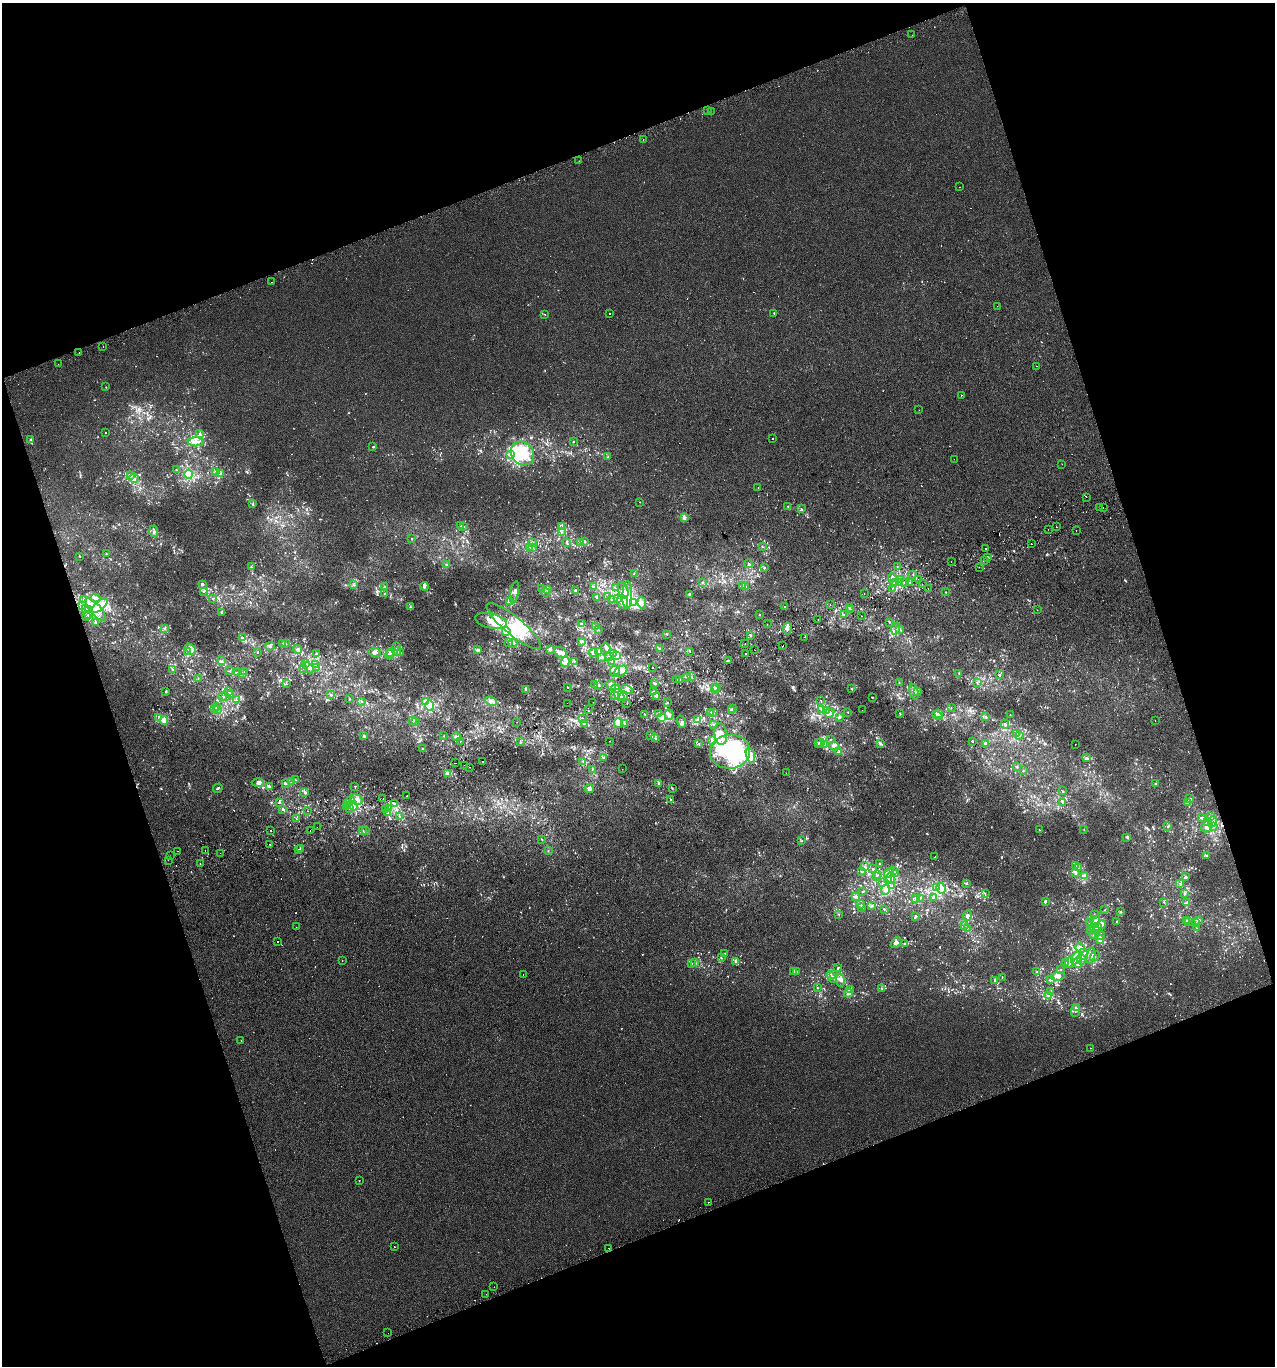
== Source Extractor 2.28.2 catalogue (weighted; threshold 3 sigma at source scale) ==
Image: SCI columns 87-5175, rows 43-5496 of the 5313 x 5536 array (HDU 1 of 3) = the unmasked area's bounding box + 8 px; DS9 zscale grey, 4 x 4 block average (1 PNG px = mean of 4 x 4 image px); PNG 1277 x 1368 px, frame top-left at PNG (2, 3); each listed source drawn as its Kron ellipse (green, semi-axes under 4 px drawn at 4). Shown black and unused: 39% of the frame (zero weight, under 2 of 3 exposures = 2% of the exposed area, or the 3 px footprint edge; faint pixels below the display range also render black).
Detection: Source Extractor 2.28.2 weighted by HDU 2 'WHT'. Background 3.90e-04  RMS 0.0036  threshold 0.0164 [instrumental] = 3 sigma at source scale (4.5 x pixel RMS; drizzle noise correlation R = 1.50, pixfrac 1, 0.0396/0.0396 arcsec/px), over >= 5 px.
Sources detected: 1854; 27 too faint to see at this stretch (4 x 4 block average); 25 inside a brighter object's white glare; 44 cosmic-ray / hot-pixel residue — neither listed nor drawn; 120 coinciding with a brighter row at this scale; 214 inside a brighter listed object's ellipse — not listed separately; of the other 1424, all 500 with FLUX_AUTO >= 1.19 (the completeness limit of this list) listed and drawn (924 fainter detections not listed), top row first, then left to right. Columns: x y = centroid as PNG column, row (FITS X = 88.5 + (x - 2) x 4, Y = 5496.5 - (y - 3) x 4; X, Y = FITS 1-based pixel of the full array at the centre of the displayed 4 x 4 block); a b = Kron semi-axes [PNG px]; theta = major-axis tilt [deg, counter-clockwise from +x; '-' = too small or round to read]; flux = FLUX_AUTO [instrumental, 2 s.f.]
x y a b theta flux
912 35 2 2 - 4.2
707 110 2 2 - 5.8
711 112 2 2 - 1.6
643 139 2 2 - 2.9
579 161 2 2 - 1.4
959 187 2 2 - 1.2
272 282 2 2 - 1.6
997 306 2 2 - 4.6
610 313 2 2 - 1.5
774 313 3 2 - 1.4
545 314 2 2 - 1.2
103 347 2 2 - 1.4
79 353 2 2 - 2.2
58 364 2 2 - 1.5
1036 366 2 2 - 1.8
106 387 2 2 - 1.6
961 395 2 2 - 7.6
919 410 2 2 - 1.4
106 432 2 2 - 1.3
200 434 2 2 - 1.7
772 438 2 2 - 32
30 439 2 2 - 2.5
196 442 8 4 -1 11
573 442 2 2 - 3.1
373 447 2 2 - 1.8
522 454 13 10 -46 67
510 455 4 3 - 4.5
608 457 2 2 - 1.6
954 459 2 2 - 1.3
1062 464 2 2 - 1.3
176 470 2 2 - 1.3
216 471 2 2 - 1.3
189 474 4 4 - 32
220 474 3 2 - 5.1
131 475 3 2 - 2.5
134 478 4 3 - 5.9
758 488 2 2 - 3.7
1086 497 2 2 - 1.5
640 502 2 2 - 1.3
253 504 2 2 - 1.4
788 506 2 2 - 1.2
1100 508 2 2 - 3.6
1103 508 2 2 - 1.6
801 509 3 2 - 1.9
684 517 3 3 - 8.1
460 526 2 2 - 1.3
464 526 2 2 - 1.2
561 526 4 3 - 6.6
1056 527 2 2 - 1.3
1048 529 2 2 - 2.2
154 531 6 2 -86 4.5
561 531 3 2 - 2.3
1076 531 2 2 - 1.8
412 539 2 2 - 1.3
584 541 3 3 - 4.1
567 542 2 2 - 1.9
581 542 3 2 - 2.5
532 543 2 2 - 3.8
1031 544 2 2 - 3.6
529 547 3 2 - 1.7
533 547 2 2 - 2
762 547 2 2 - 1.5
986 548 2 2 - 2.5
106 554 3 2 - 1.4
79 556 2 2 - 1.6
987 558 2 2 - 1.3
984 560 2 2 - 3.6
951 562 2 2 - 2.2
749 564 4 3 - 2.7
446 565 2 2 - 5.7
251 567 4 2 - 2.1
897 567 2 2 - 1.7
979 567 2 2 - 1.2
765 568 3 2 - 1.5
634 573 2 2 - 1.2
913 574 2 2 - 1.4
892 577 4 2 - 5.5
918 579 2 2 - 2.5
900 580 2 2 - 12
702 582 2 2 - 1.3
895 582 3 2 - 3.2
904 582 2 2 - 1.2
900 583 4 3 - 6.8
909 583 2 2 - 2.6
202 584 3 2 - 4.2
894 584 4 2 - 2.7
922 584 2 2 - 14
353 585 3 2 - 1.8
742 585 2 2 - 1.9
424 586 4 3 - 4.2
593 586 4 2 - 2.9
385 587 3 2 - 2.2
615 587 3 2 - 2.8
746 587 3 2 - 1.4
892 588 2 2 - 1.6
541 589 2 2 - 2.5
548 589 3 2 - 6.6
928 589 2 2 - 2.5
575 590 3 2 - 2
623 590 9 5 -74 11
203 592 2 2 - 1.3
514 592 11 3 79 7
545 592 5 2 - 2.5
946 592 2 2 - 1.2
864 593 2 2 - 1.7
384 594 3 2 - 1.8
690 594 3 2 - 3.6
627 595 14 5 88 22
597 597 2 2 - 7.2
608 597 3 2 - 1.9
95 598 5 4 - 7.7
84 599 3 2 - 3
212 599 2 2 - 1.2
612 599 2 2 - 1.6
617 599 3 2 - 1.8
510 601 4 3 - 6.6
623 602 7 5 -75 17
634 603 4 3 - 70
642 603 5 2 - 5.3
830 604 2 2 - 14
82 606 2 2 - 1.3
100 606 10 4 40 20
784 606 2 2 - 2
410 607 2 2 - 1.7
849 607 2 2 - 2.4
86 609 2 2 - 1.4
89 609 2 2 - 1.4
95 609 14 5 -49 29
851 609 2 2 - 1.3
1037 610 2 2 - 1.2
221 613 3 2 - 1.5
843 614 2 2 - 1.4
89 615 3 2 - 4.4
759 615 2 2 - 1.3
861 616 2 2 - 4.5
86 617 2 2 - 1.7
818 620 2 2 - 1.3
491 621 16 7 -12 33
889 622 2 2 - 1.4
96 623 2 2 - 2.1
581 623 3 3 - 3.3
767 624 2 2 - 2.7
514 626 34 9 -39 66
596 627 2 2 - 1.5
165 629 3 2 - 2.3
787 629 6 3 83 6.8
896 629 6 2 73 5.7
899 629 2 2 - 1.3
598 630 3 2 - 1.8
506 632 4 3 - 5.9
667 634 2 2 - 1.4
750 635 3 2 - 2.2
804 637 2 2 - 5
243 638 3 2 - 2.2
509 642 2 2 - 1.6
581 642 2 2 - 6.9
513 643 4 2 - 4.6
283 644 3 2 - 2.5
286 644 2 2 - 1.4
745 644 2 2 - 1.4
270 646 5 3 - 4.2
783 646 2 2 - 2.5
397 647 2 2 - 1.6
606 648 5 4 - 6.4
190 649 6 4 -47 12
297 649 4 3 - 6
550 649 3 2 - 5.2
659 649 3 2 - 1.4
478 650 4 3 - 4.1
755 650 2 2 - 1.5
187 651 2 2 - 2.1
397 651 3 2 - 3.2
598 651 3 2 - 3.2
690 651 2 2 - 1.2
375 652 6 3 -9 8.3
391 652 3 3 - 6.6
257 653 2 2 - 1.2
400 653 3 2 - 2.3
561 653 7 5 -37 12
593 653 4 4 - 5.6
614 653 2 2 - 130
317 654 3 2 - 2.5
746 654 2 2 - 1.9
389 655 4 2 - 4.9
616 656 3 2 - 2.4
602 657 4 3 - 3.6
609 657 3 2 - 3.6
222 661 2 2 - 1.5
574 661 2 2 - 1.4
612 661 2 2 - 1.9
728 661 3 2 - 2.1
565 662 5 4 - 14
305 663 3 2 - 2
315 665 2 2 - 4.2
304 668 2 2 - 1.5
309 668 6 4 -56 7.4
317 668 3 2 - 1.3
652 668 2 2 - 1.3
172 669 2 2 - 1.6
230 671 2 2 - 1.4
615 671 5 5 - 9.1
621 671 7 5 34 11
244 672 4 2 - 1.5
237 673 2 2 - 1.3
243 673 3 2 - 2.7
959 673 3 2 - 2
999 675 3 2 - 1.8
687 677 2 2 - 1.3
692 677 2 2 - 2.6
198 679 2 2 - 1.4
677 679 2 2 - 1.6
679 680 2 2 - 2.3
899 682 3 2 - 1.3
977 682 2 2 - 1.2
655 683 2 2 - 1.4
286 684 2 2 - 1.3
595 685 3 2 - 4.6
599 685 3 2 - 1.6
611 685 5 4 - 8
567 687 2 2 - 1.3
717 688 3 2 - 2.1
526 689 2 2 - 2.1
616 689 4 3 - 10
627 689 6 4 -18 8.7
715 689 4 2 - 2.1
852 689 2 2 - 1.8
165 691 2 2 - 1.6
229 692 2 2 - 2.2
654 692 2 2 - 2.3
914 692 8 2 -75 4.7
918 692 3 2 - 2.9
230 695 3 2 - 8.6
331 695 3 2 - 3.6
615 695 2 2 - 3
619 695 7 3 -52 9.9
225 696 2 2 - 1.7
624 696 4 2 - 4.2
656 696 2 2 - 1.8
222 697 2 2 - 3
872 697 2 2 - 1.2
349 699 2 2 - 1.5
236 700 2 2 - 2.3
821 700 2 2 - 2.8
361 701 2 2 - 1.2
425 701 3 3 - 5.2
491 701 6 4 -27 8.4
593 702 2 2 - 1.4
567 703 2 2 - 2.1
667 703 2 2 - 1.4
627 704 2 2 - 7.4
430 706 5 4 - 11
217 707 2 2 - 1.8
214 708 3 2 - 3.1
733 708 2 2 - 3.2
951 708 2 2 - 1.3
821 709 4 2 - 2.2
217 710 2 2 - 1.9
588 710 2 2 - 3.9
862 710 2 2 - 1.6
732 711 2 2 - 1.4
826 711 3 2 - 1.5
848 712 2 2 - 1.2
658 713 3 2 - 2.1
711 713 4 2 - 2.9
713 713 2 2 - 1.5
830 713 5 3 - 5.5
900 713 2 2 - 1.4
939 713 3 2 - 9
645 715 2 2 - 1.3
669 715 5 3 - 5.3
937 715 6 4 -32 8.8
1010 715 2 2 - 1.5
985 716 2 2 - 1.3
159 717 3 2 - 5.1
839 717 3 2 - 3.8
582 718 3 2 - 2.1
662 718 4 3 - 9.5
164 720 4 3 - 16
412 720 4 3 - 8.3
697 720 3 2 - 2.8
1155 720 2 2 - 1.6
415 721 2 2 - 1.3
517 722 2 2 - 2.1
681 722 6 2 -73 5.9
619 723 5 4 - 29
585 724 2 2 - 1.2
624 724 3 2 - 1.7
714 724 2 2 - 1.9
1005 724 4 2 - 3.4
721 734 11 6 -84 14
1017 734 3 2 - 7.4
1019 735 2 2 - 1.5
364 736 2 2 - 3.4
444 736 2 2 - 1.3
651 736 3 2 - 3.7
456 737 4 3 - 4.3
655 738 4 2 - 2.8
713 740 2 2 - 1.4
831 740 2 2 - 1.3
460 741 2 2 - 2.9
610 741 2 2 - 1.9
972 741 2 2 - 1.3
520 742 2 2 - 1.6
820 742 3 2 - 2
818 743 3 2 - 2.1
986 743 2 2 - 5.6
699 744 2 2 - 1.4
825 744 3 2 - 3
880 744 3 2 - 2.4
1075 744 2 2 - 2
834 746 5 3 - 7.8
422 748 3 2 - 1.5
839 751 2 2 - 1.3
730 752 20 17 7 120
750 755 7 4 -72 11
604 758 2 2 - 2.4
1086 758 3 2 - 2.6
482 761 2 2 - 2.9
583 761 2 2 - 1.9
455 763 2 2 - 3.3
465 765 2 2 - 2
469 767 2 2 - 3.1
1017 767 2 2 - 2.4
592 769 2 2 - 1.4
622 769 2 2 - 1.4
1023 771 2 2 - 1.2
447 773 4 3 - 6.8
786 773 2 2 - 1.4
295 779 2 2 - 2.4
291 782 4 2 - 1.5
258 783 6 4 -2 9.3
285 783 3 2 - 3
659 783 3 2 - 2.5
1156 783 2 2 - 2.1
269 786 3 2 - 2.6
354 786 2 2 - 1.3
218 788 5 2 - 3
589 788 4 3 - 7.2
672 788 2 2 - 1.6
1063 791 3 2 - 1.3
305 793 2 2 - 3.5
407 796 2 2 - 5.7
383 798 2 2 - 2.1
356 799 6 5 - 15
1189 799 2 2 - 2
671 800 2 2 - 1.5
350 801 2 2 - 1.9
280 802 2 2 - 1.4
1063 802 3 2 - 2.5
1188 802 4 3 - 5.6
394 803 3 2 - 2.3
348 804 3 2 - 1.8
353 806 5 4 - 8.3
347 807 3 2 - 3.2
350 808 3 2 - 1.7
388 808 3 3 - 3.3
283 810 2 2 - 1.9
386 810 4 3 - 2.7
307 811 2 2 - 1.9
387 813 3 3 - 3.7
399 816 2 2 - 1.8
1211 816 2 2 - 1.7
1201 818 3 2 - 2.9
296 819 2 2 - 1.6
1208 821 3 2 - 2.1
1213 821 5 2 - 4.6
317 827 2 2 - 1.3
1168 827 3 2 - 1.8
1207 827 6 5 - 19
1213 827 3 2 - 1.7
1084 829 2 2 - 1.2
310 830 2 2 - 2.5
1039 830 3 2 - 1.2
271 831 2 2 - 2.2
363 831 4 2 - 1.4
365 831 2 2 - 1.3
1127 837 2 2 - 2.9
542 839 2 2 - 1.7
802 841 3 2 - 1.6
270 844 2 2 - 2.1
298 849 2 2 - 2.4
301 849 3 2 - 2.2
548 850 2 2 - 1.2
177 851 2 2 - 1.8
205 851 2 2 - 4.3
220 853 2 2 - 3.7
170 856 2 2 - 1.6
1206 856 2 2 - 1.4
935 857 2 2 - 2.4
168 860 2 2 - 3.3
200 863 2 2 - 5.6
879 864 2 2 - 1.8
1076 866 3 2 - 1.3
865 867 3 2 - 4.6
1078 868 2 2 - 1.3
873 869 2 2 - 2.7
894 870 2 2 - 1.5
861 871 3 2 - 3.6
1076 872 3 2 - 3.3
889 873 5 4 - 7.7
895 874 2 2 - 1.3
878 875 3 2 - 2.2
876 876 2 2 - 2.5
1085 876 3 3 - 10
1186 876 2 2 - 2.3
891 878 5 3 - 7.6
888 880 3 2 - 2.6
882 883 2 2 - 1.2
967 883 3 2 - 2
1180 883 2 2 - 1.8
892 886 3 2 - 1.3
936 887 4 3 - 4.6
941 888 5 4 - 17
886 890 5 4 - 8.7
862 892 3 2 - 1.9
985 893 3 2 - 1.2
1185 893 3 2 - 1.8
855 897 4 3 - 4.7
934 897 2 2 - 12
920 898 2 2 - 2.1
916 899 3 2 - 1.6
1045 901 3 2 - 4.8
1163 902 2 2 - 1.8
1187 903 3 2 - 4
861 904 4 2 - 2.5
871 906 2 2 - 2.4
861 908 3 2 - 1.5
884 909 2 2 - 1.4
1105 910 2 2 - 1.2
1121 912 3 2 - 1.6
839 915 3 2 - 1.3
1094 915 2 2 - 2.4
916 916 2 2 - 1.8
967 916 5 4 - 5.2
1187 920 3 2 - 1.8
1117 921 2 2 - 1.4
1198 921 4 3 - 3.3
1089 922 3 2 - 2.1
1095 922 6 4 76 10
1188 922 3 2 - 1.8
1195 922 4 2 - 3.3
964 925 2 2 - 1.3
1101 925 4 4 - 11
296 927 2 2 - 2.6
1097 927 2 2 - 2
967 928 3 2 - 1.5
1196 928 3 2 - 1.9
1095 929 6 3 -37 9.7
1091 931 3 2 - 1.3
1094 935 4 2 - 2.3
1100 935 5 3 - 5.5
1100 940 4 3 - 6.5
277 942 2 2 - 2.2
896 943 6 4 43 7
905 943 4 3 - 2.7
1080 948 5 3 - 7.7
725 953 2 2 - 2.3
1083 954 5 4 - 12
1091 955 8 4 77 8.3
1095 956 5 2 - 3
721 958 2 2 - 1.7
1076 958 7 4 61 16
1081 959 5 2 - 3.8
342 961 2 2 - 1.9
695 962 2 2 - 2.2
736 962 3 2 - 3.4
1069 962 6 3 75 9.2
1066 963 3 2 - 1.6
1078 963 5 3 - 5.9
691 964 3 2 - 1.8
838 968 3 2 - 2
1061 970 2 2 - 1.6
794 971 4 2 - 2.7
796 972 2 2 - 5.1
1037 972 2 2 - 1.6
523 974 2 2 - 1.5
833 975 2 2 - 1.8
1058 976 7 3 7 9.7
832 977 6 3 -58 4.5
1002 978 2 2 - 1.3
840 980 6 4 -88 6.7
995 980 4 2 - 2
1051 980 2 2 - 1.6
817 988 3 2 - 1.4
882 988 3 2 - 1.3
850 990 2 2 - 1.6
1051 992 2 2 - 1.2
848 993 4 3 - 4
1049 995 4 3 - 3.9
1076 1008 3 2 - 4.9
1075 1011 6 2 88 3.5
241 1040 2 2 - 1.8
1091 1048 2 2 - 1.5
359 1180 2 2 - 1.3
708 1202 2 2 - 2.1
394 1246 2 2 - 3.8
609 1248 2 2 - 2.8
494 1287 2 2 - 1.6
486 1294 2 2 - 2.2
388 1333 2 2 - 1.4
Diffuse or blended objects may show on this block-average render without a row.